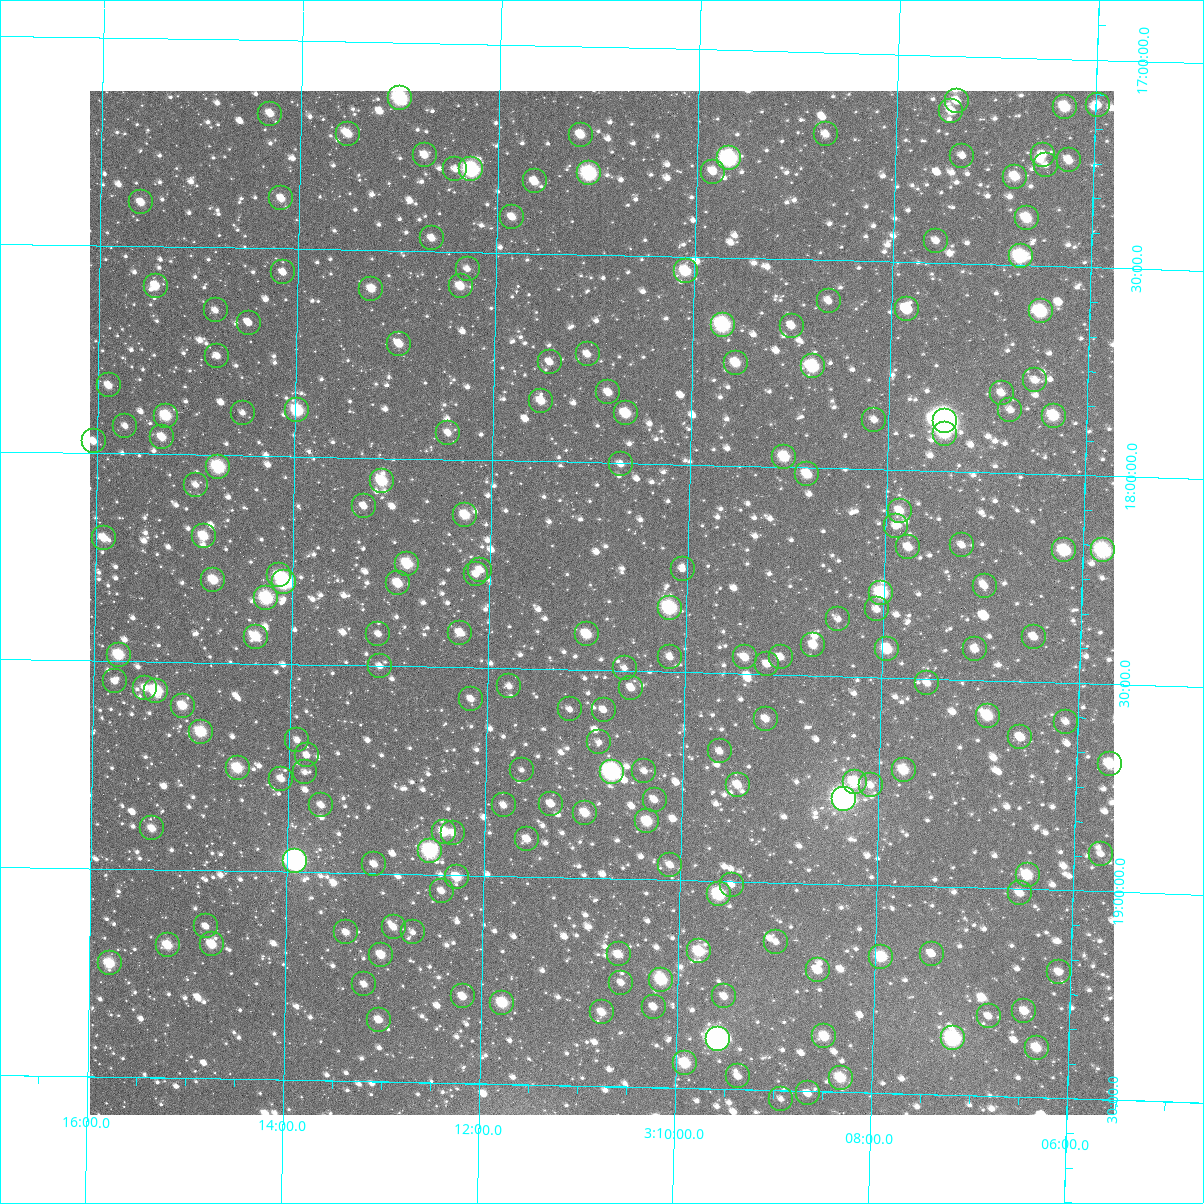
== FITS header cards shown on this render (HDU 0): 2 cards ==
NAXIS1  =                 1024
NAXIS2  =                 1024

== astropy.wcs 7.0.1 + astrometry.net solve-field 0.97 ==
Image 1024 x 1024 px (HDU 0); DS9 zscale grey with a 90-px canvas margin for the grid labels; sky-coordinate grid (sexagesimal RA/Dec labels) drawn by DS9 from the SOLVED WCS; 197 Tycho-2 reference stars matched to detected sources circled (green)
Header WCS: RA---TAN-SIP/DEC--TAN-SIP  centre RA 03:10:52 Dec +18:20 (47.72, +18.34 deg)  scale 8.66 arcsec/px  FOV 147.8' x 147.9'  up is +179 deg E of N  parity flipped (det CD > 0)
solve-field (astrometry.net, Tycho-2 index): VERIFIED the header's WCS against the Tycho-2 star catalogue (verified at 6 index scales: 13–197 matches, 0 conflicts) and refined it, rather than solving blind
Solved WCS: RA---TAN-SIP/DEC--TAN-SIP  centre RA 03:10:52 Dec +18:20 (47.72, +18.34 deg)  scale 8.66 arcsec/px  FOV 147.8' x 147.9'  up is +179 deg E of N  parity flipped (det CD > 0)
The solver's refit moves the header's centre by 0.85 arcsec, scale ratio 1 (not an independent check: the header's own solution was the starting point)
Tycho-2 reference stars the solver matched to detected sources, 197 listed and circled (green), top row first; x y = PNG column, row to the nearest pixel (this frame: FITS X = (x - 90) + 1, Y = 1024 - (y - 91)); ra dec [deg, ICRS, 3 dp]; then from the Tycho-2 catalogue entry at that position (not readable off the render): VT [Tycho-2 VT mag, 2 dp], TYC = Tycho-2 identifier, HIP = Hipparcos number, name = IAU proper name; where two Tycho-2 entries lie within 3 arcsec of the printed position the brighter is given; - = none
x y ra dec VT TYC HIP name
400 98 48.250 +17.132 8.57 1236-512-1 14971 -
957 101 46.850 +17.109 11.55 1225-176-1 - -
1098 105 46.494 +17.108 11.72 1225-646-1 - -
1065 107 46.577 +17.116 10.13 1225-1136-1 - -
951 111 46.863 +17.133 11.72 1225-209-1 - -
270 114 48.576 +17.176 11.23 1236-671-1 - -
348 134 48.379 +17.222 11.06 1236-892-1 - -
826 134 47.177 +17.197 11.60 1225-306-1 - -
581 135 47.794 +17.212 10.74 1225-302-1 - -
425 155 48.186 +17.270 11.00 1236-898-1 - -
1043 155 46.630 +17.233 11.55 1225-1180-1 - -
962 156 46.831 +17.240 11.78 1225-280-1 - -
729 158 47.419 +17.261 7.91 1225-234-1 14682 -
1069 160 46.563 +17.244 11.13 1225-1299-1 - -
1046 165 46.621 +17.257 11.75 1225-851-1 - -
455 169 48.108 +17.302 12.11 1236-759-1 - -
471 169 48.067 +17.301 8.46 1236-310-1 14901 -
713 172 47.459 +17.293 11.64 1225-187-1 - -
589 173 47.770 +17.304 8.53 1225-80-1 - -
1015 177 46.697 +17.287 11.07 1225-609-1 - -
535 181 47.908 +17.327 10.85 1225-12-1 - -
281 198 48.545 +17.380 11.15 1236-1016-1 - -
141 202 48.898 +17.395 10.94 1236-682-1 - -
512 217 47.962 +17.414 11.08 1225-77-1 - -
1027 218 46.665 +17.386 10.23 1225-775-1 - -
432 238 48.163 +17.469 11.46 1236-966-1 - -
936 241 46.892 +17.446 11.91 1225-178-1 - -
1021 256 46.678 +17.478 8.99 1225-828-1 - -
468 269 48.072 +17.541 11.85 1236-841-1 - -
686 271 47.521 +17.535 9.93 1228-368-1 - -
283 272 48.537 +17.558 11.49 1236-924-1 - -
156 286 48.858 +17.595 10.98 1236-518-1 - -
461 286 48.089 +17.583 10.79 1236-302-1 - -
371 289 48.313 +17.593 10.90 1236-1006-1 - -
829 301 47.159 +17.598 11.96 1228-97-1 - -
907 309 46.961 +17.613 10.35 1228-105-1 - -
216 310 48.706 +17.652 11.61 1236-32-1 - -
1041 311 46.623 +17.608 9.20 1228-1264-1 - -
249 323 48.622 +17.680 11.66 1236-814-1 - -
723 325 47.425 +17.661 8.54 1228-576-1 14683 -
792 326 47.251 +17.660 12.40 1228-83-1 - -
399 344 48.241 +17.724 10.92 1236-717-1 - -
588 354 47.764 +17.740 11.65 1228-912-1 - -
217 356 48.699 +17.762 11.55 1236-951-1 - -
550 362 47.859 +17.761 11.78 1228-854-1 - -
736 363 47.389 +17.753 10.75 1228-329-1 - -
813 366 47.195 +17.756 9.15 1228-29-1 - -
1035 380 46.632 +17.776 11.44 1228-1686-1 - -
109 385 48.972 +17.837 10.99 1236-466-1 - -
608 392 47.709 +17.831 11.20 1228-779-1 - -
1002 393 46.716 +17.808 11.67 1228-1497-1 - -
541 401 47.879 +17.855 10.89 1228-921-1 - -
297 410 48.495 +17.889 9.31 1236-793-1 15052 -
1010 410 46.693 +17.848 11.91 1228-1166-1 - -
243 413 48.633 +17.897 11.77 1236-906-1 - -
626 413 47.664 +17.880 10.06 1228-725-1 - -
166 416 48.826 +17.908 9.59 1236-436-1 - -
1054 416 46.583 +17.859 9.91 1228-1852-1 - -
874 420 47.036 +17.881 11.69 1228-618-1 - -
945 421 46.857 +17.880 6.10 1228-703-1 14514 -
125 426 48.929 +17.934 11.52 1236-394-1 - -
448 433 48.113 +17.936 11.63 1236-340-1 - -
945 434 46.856 +17.909 10.42 1228-913-1 - -
162 437 48.835 +17.960 10.77 1236-468-1 - -
94 441 49.009 +17.972 11.05 1236-328-1 - -
784 457 47.261 +17.976 9.90 1228-753-1 - -
621 464 47.674 +18.002 11.75 1228-271-1 - -
218 467 48.692 +18.029 8.98 1236-35-1 15098 -
807 474 47.202 +18.016 10.36 1228-706-1 - -
382 481 48.277 +18.055 9.65 1236-317-1 - -
196 485 48.748 +18.073 11.65 1236-286-2 - -
364 506 48.322 +18.116 11.59 1236-421-1 - -
900 511 46.965 +18.098 10.63 1228-895-1 - -
465 515 48.065 +18.133 10.22 1236-417-1 - -
896 526 46.975 +18.136 12.77 1228-810-1 - -
204 536 48.727 +18.195 10.12 1236-8-1 - -
104 538 48.979 +18.204 10.68 1236-250-1 - -
962 545 46.805 +18.177 12.09 1228-743-1 - -
908 547 46.941 +18.185 11.02 1228-724-1 - -
1064 550 46.546 +18.183 9.48 1228-1850-1 - -
1103 550 46.447 +18.180 8.57 1228-1792-1 14403 -
407 564 48.209 +18.253 10.06 1236-65-1 - -
683 569 47.511 +18.252 12.33 1228-2012-1 - -
480 570 48.024 +18.265 11.54 1236-738-1 - -
476 574 48.035 +18.275 11.84 1236-177-1 - -
279 575 48.534 +18.287 10.32 1236-385-1 - -
213 580 48.700 +18.301 10.26 1236-637-1 - -
284 582 48.520 +18.304 8.20 1236-233-1 15062 -
398 583 48.232 +18.301 10.32 1236-461-1 - -
985 586 46.746 +18.275 11.85 1228-1345-1 - -
881 593 47.007 +18.297 9.10 1228-674-1 - -
266 598 48.565 +18.342 8.87 1236-21-1 - -
670 608 47.541 +18.346 8.79 1228-2001-1 14721 -
877 609 47.017 +18.337 11.93 1228-648-1 - -
838 619 47.114 +18.363 11.95 1228-630-1 - -
460 633 48.071 +18.417 10.88 1236-360-1 - -
378 634 48.279 +18.424 11.99 1236-680-1 - -
587 634 47.751 +18.414 10.10 1228-824-1 - -
256 637 48.590 +18.435 10.20 1236-193-1 - -
1034 637 46.617 +18.392 11.34 1228-1245-1 - -
813 645 47.175 +18.427 11.96 1228-1310-1 - -
887 649 46.989 +18.432 10.10 1228-1596-1 - -
975 649 46.766 +18.427 11.36 1228-1231-1 - -
119 655 48.937 +18.485 9.67 1236-741-1 - -
670 657 47.539 +18.465 12.04 1228-745-1 - -
745 657 47.348 +18.461 11.20 1228-695-1 - -
781 657 47.258 +18.458 11.90 1228-688-1 - -
767 664 47.292 +18.476 11.48 1228-719-1 - -
380 666 48.273 +18.501 11.88 1236-107-1 - -
625 668 47.653 +18.493 11.96 1228-93-1 - -
115 681 48.946 +18.549 11.89 1236-459-1 - -
927 683 46.884 +18.511 11.70 1228-804-1 - -
509 686 47.944 +18.543 12.56 1228-631-1 - -
145 688 48.869 +18.563 11.93 1236-138-1 - -
631 688 47.635 +18.540 11.48 1228-2013-1 - -
156 691 48.840 +18.570 8.91 1236-564-1 - -
471 699 48.041 +18.575 12.02 1236-390-1 - -
183 706 48.772 +18.604 10.22 1236-733-1 - -
570 709 47.790 +18.595 12.22 1228-828-1 - -
604 710 47.704 +18.594 11.73 1228-294-1 - -
988 716 46.729 +18.585 9.84 1228-1902-1 - -
766 719 47.292 +18.607 11.33 1228-918-1 - -
1066 722 46.530 +18.594 12.36 1228-1537-1 - -
201 732 48.724 +18.667 9.51 1236-568-1 - -
1020 737 46.644 +18.635 10.95 1228-1481-1 - -
297 740 48.480 +18.683 11.53 1236-332-1 - -
599 742 47.713 +18.673 12.06 1228-34-1 - -
720 751 47.406 +18.688 11.94 1228-752-1 - -
307 755 48.454 +18.719 11.70 1236-965-1 - -
1110 764 46.415 +18.692 10.06 1228-932-1 14391 -
238 768 48.630 +18.752 9.72 1240-70-1 - -
522 770 47.908 +18.744 12.41 1228-582-1 - -
904 770 46.938 +18.722 10.21 1228-584-1 - -
644 771 47.597 +18.740 12.06 1228-409-1 - -
305 772 48.459 +18.760 11.96 1240-78-1 - -
612 772 47.679 +18.743 7.76 1228-544-1 - -
281 779 48.518 +18.776 11.54 1240-116-1 - -
855 782 47.061 +18.754 9.67 1228-560-1 - -
738 785 47.359 +18.767 11.30 1228-607-1 - -
871 785 47.021 +18.760 11.97 1228-552-1 - -
844 799 47.088 +18.795 6.44 1228-696-1 14586 -
655 800 47.569 +18.808 11.17 1228-393-1 - -
551 804 47.832 +18.824 11.25 1228-58-1 - -
321 805 48.416 +18.838 11.83 1240-60-1 - -
504 805 47.952 +18.830 11.83 1228-920-1 - -
585 813 47.744 +18.844 10.57 1228-389-1 - -
647 821 47.586 +18.861 10.00 1228-577-1 - -
152 828 48.845 +18.901 11.07 1240-956-1 - -
444 832 48.102 +18.897 10.64 1240-985-1 - -
453 833 48.080 +18.898 12.03 1240-954-1 - -
527 839 47.891 +18.910 11.27 1228-806-1 - -
430 851 48.137 +18.944 8.48 1240-868-1 14929 -
1101 854 46.430 +18.910 12.18 1228-1459-1 - -
295 861 48.479 +18.973 6.66 1240-853-1 15048 -
374 864 48.278 +18.978 11.73 1240-918-1 - -
670 865 47.525 +18.965 11.22 1228-512-1 - -
1028 875 46.616 +18.967 10.05 1228-1448-1 - -
457 877 48.067 +19.005 10.34 1240-839-1 - -
732 885 47.367 +19.008 12.16 1228-172-1 - -
442 891 48.106 +19.039 11.35 1240-977-1 - -
1020 893 46.634 +19.010 11.28 1228-1773-1 - -
719 894 47.399 +19.032 9.15 1228-126-1 14675 -
206 926 48.703 +19.135 11.55 1240-528-1 - -
394 927 48.225 +19.128 11.81 1240-792-1 - -
346 932 48.347 +19.143 11.66 1240-568-1 - -
413 932 48.176 +19.140 11.73 1240-833-1 - -
776 942 47.251 +19.143 11.96 1228-293-1 - -
212 944 48.688 +19.177 10.16 1240-422-1 - -
168 945 48.800 +19.181 10.23 1240-572-1 - -
699 951 47.447 +19.170 9.67 1228-509-1 - -
619 954 47.651 +19.182 11.25 1228-163-1 - -
932 954 46.855 +19.161 11.49 1228-381-1 - -
381 955 48.256 +19.195 10.67 1240-440-1 - -
881 957 46.982 +19.172 9.77 1228-359-1 - -
110 963 48.947 +19.227 9.78 1240-706-1 - -
818 970 47.143 +19.207 10.62 1228-449-1 - -
1059 972 46.529 +19.197 11.47 1228-1160-1 - -
661 980 47.541 +19.241 9.54 1228-343-1 - -
621 983 47.643 +19.250 11.97 1228-718-1 - -
364 984 48.298 +19.267 12.63 1240-452-1 - -
463 996 48.046 +19.292 11.30 1240-328-1 - -
724 996 47.380 +19.277 11.78 1228-469-1 - -
502 1003 47.945 +19.305 9.66 1228-184-1 - -
654 1007 47.559 +19.307 11.47 1228-477-1 - -
1024 1011 46.614 +19.293 11.11 1228-1539-1 - -
602 1012 47.690 +19.323 11.07 1228-480-1 - -
989 1016 46.705 +19.308 12.14 1228-1641-1 - -
379 1020 48.259 +19.352 11.09 1240-273-1 - -
824 1036 47.122 +19.367 10.27 1228-200-1 - -
953 1038 46.793 +19.364 8.44 1228-986-1 14493 -
718 1039 47.394 +19.381 6.88 1228-169-1 14672 -
1037 1048 46.580 +19.381 10.50 1228-1059-1 - -
685 1063 47.476 +19.440 9.88 1228-2010-1 - -
738 1076 47.340 +19.469 11.76 1228-440-1 - -
841 1078 47.078 +19.466 9.96 1228-435-1 - -
808 1093 47.160 +19.506 11.40 1228-353-1 - -
781 1099 47.229 +19.520 11.77 1228-333-1 - -